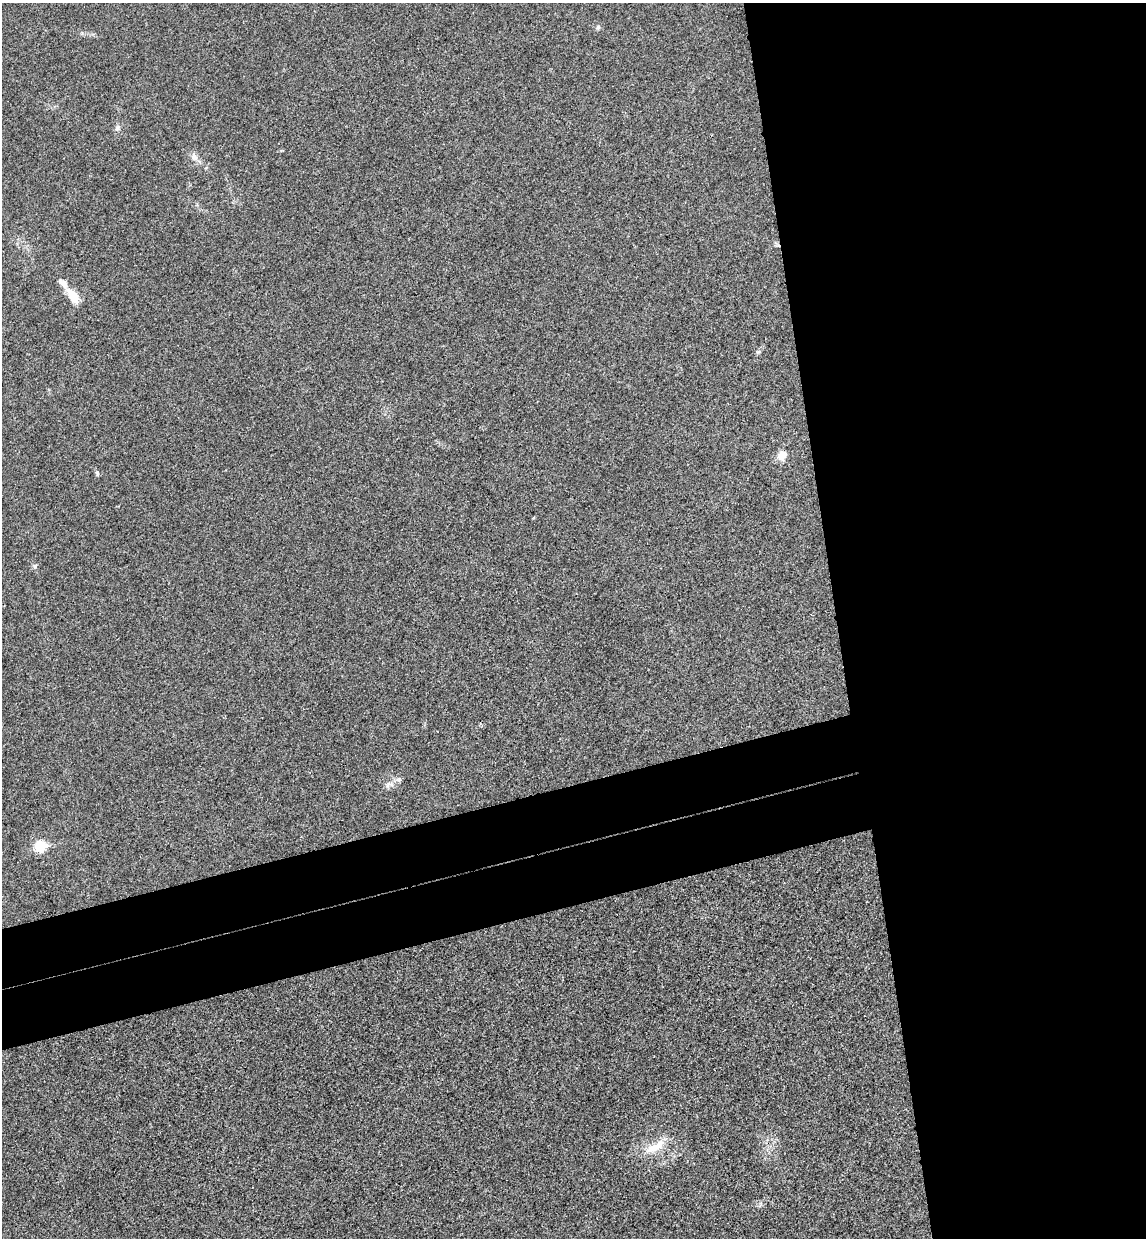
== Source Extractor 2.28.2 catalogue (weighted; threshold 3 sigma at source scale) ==
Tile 8 of 4 x 4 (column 4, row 2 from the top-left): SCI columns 3590-4733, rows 2532-3767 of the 5004 x 5061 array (HDU 1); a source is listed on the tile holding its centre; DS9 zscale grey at full resolution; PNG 1148 x 1240 px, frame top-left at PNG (2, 3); no overlay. Shown black and unused: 34% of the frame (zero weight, under 3 of 4 exposures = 6% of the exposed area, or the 3 px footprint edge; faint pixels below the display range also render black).
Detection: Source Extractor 2.28.2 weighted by HDU 2 'WHT'; one run over the whole footprint, this tile lists its part. Background 0.0185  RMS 0.0064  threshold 0.0287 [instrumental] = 3 sigma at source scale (4.5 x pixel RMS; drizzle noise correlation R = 1.50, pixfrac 1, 0.05/0.05 arcsec/px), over >= 5 px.
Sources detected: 12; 1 inside a brighter listed object's ellipse — not listed separately; the other 11 listed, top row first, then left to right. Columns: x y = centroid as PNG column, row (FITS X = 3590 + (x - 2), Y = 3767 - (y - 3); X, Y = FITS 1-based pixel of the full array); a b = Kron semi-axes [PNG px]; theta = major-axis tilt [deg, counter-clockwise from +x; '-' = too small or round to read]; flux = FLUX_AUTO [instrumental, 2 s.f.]
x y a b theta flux
598 27 8 4 53 1.1
118 127 10 6 55 1.8
194 157 12 7 -68 3.4
73 296 21 10 -55 10
759 352 6 4 1 0.91
782 455 11 9 49 5.6
97 473 7 5 -88 1.1
35 566 7 5 60 1.1
389 784 15 8 13 3.8
40 846 6 6 - 43
655 1147 32 11 28 13